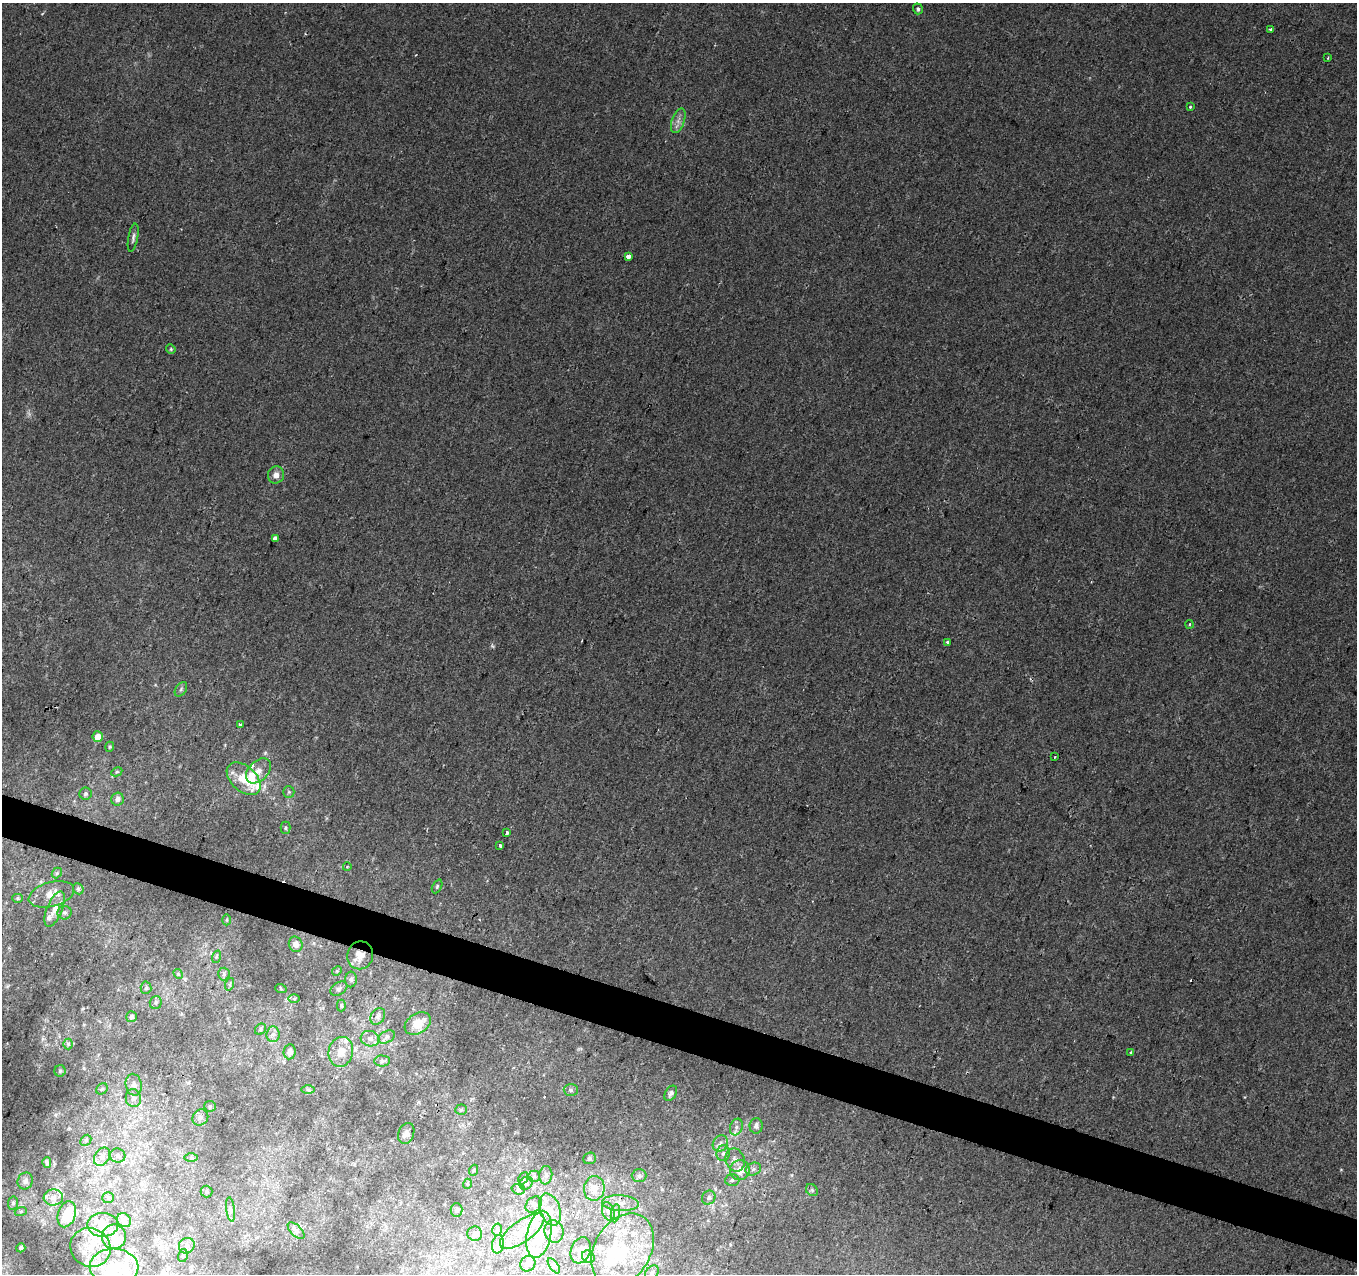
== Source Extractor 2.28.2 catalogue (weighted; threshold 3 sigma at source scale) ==
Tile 6 of 4 x 4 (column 2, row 2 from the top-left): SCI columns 1356-2710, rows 2761-4032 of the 5437 x 5587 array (HDU 1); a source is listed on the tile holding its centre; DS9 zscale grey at full resolution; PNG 1359 x 1276 px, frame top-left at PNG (2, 3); each listed source drawn as its Kron ellipse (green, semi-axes under 4 px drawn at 4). Shown black and unused: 3% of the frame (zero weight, under 2 of 3 exposures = <1% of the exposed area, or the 3 px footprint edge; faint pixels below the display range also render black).
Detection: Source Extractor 2.28.2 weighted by HDU 2 'WHT'; one run over the whole footprint, this tile lists its part. Background 0.00973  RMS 0.0053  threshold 0.0238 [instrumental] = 3 sigma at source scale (4.5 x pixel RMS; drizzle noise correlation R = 1.50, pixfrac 1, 0.0396/0.0396 arcsec/px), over >= 5 px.
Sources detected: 164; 5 inside a brighter object's white glare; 5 cosmic-ray / hot-pixel residue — neither listed nor drawn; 22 inside a brighter listed object's ellipse — not listed separately; the other 132 listed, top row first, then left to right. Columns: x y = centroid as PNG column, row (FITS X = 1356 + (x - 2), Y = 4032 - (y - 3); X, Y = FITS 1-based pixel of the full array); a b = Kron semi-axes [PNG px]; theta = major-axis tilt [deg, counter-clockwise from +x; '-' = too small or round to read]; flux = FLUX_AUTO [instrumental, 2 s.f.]
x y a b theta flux
918 9 5 5 - 1
1270 29 3 3 - 1.7
1328 58 3 2 - 0.56
1190 107 3 3 - 0.58
678 121 13 6 70 3
133 238 14 5 80 1.8
628 257 4 3 - 16
171 349 5 4 - 0.67
276 475 8 8 - 3.8
275 538 3 3 - 14
1190 624 4 4 - 0.83
947 642 3 3 - 1.2
181 689 8 5 54 1.2
240 724 3 3 - 0.77
98 737 5 5 - 7.3
110 747 5 4 - 0.71
1055 757 3 2 - 0.78
258 771 15 9 45 5
117 772 6 4 28 0.7
244 779 20 12 -42 12
289 792 6 5 - 1
86 794 6 6 - 1.2
117 799 6 6 - 2.3
286 828 6 5 - 0.97
507 833 4 3 - 8.8
500 845 3 3 - 1.8
347 867 4 3 - 0.36
57 873 6 4 49 0.78
437 886 7 4 64 0.95
78 889 6 5 - 0.96
51 894 23 12 15 7.6
18 898 5 4 - 0.77
55 909 19 7 68 5.8
64 913 7 7 - 1.6
226 920 5 3 - 0.52
296 944 8 6 -67 2.8
360 955 14 13 - 6.9
216 957 6 4 72 0.82
337 971 5 4 - 0.6
178 974 5 4 - 0.64
224 974 6 6 - 1.2
351 979 8 6 89 1.3
230 984 6 4 72 0.64
146 988 6 5 - 0.94
281 989 6 3 -20 0.51
339 989 9 6 31 1.6
294 999 6 4 1 0.65
156 1003 6 6 - 1.1
341 1005 6 4 -90 0.84
378 1016 9 6 56 2
132 1017 5 5 - 1.4
418 1024 14 10 32 10
261 1029 6 5 - 0.84
273 1034 8 6 86 2
386 1037 9 5 27 1.7
370 1039 9 7 -14 2.8
68 1044 5 5 - 0.78
290 1052 7 6 - 2.3
341 1052 15 12 76 7
1130 1052 4 3 - 0.76
382 1061 7 5 -1 1.4
60 1071 6 5 - 0.97
134 1085 11 8 -77 2.9
102 1089 6 5 - 0.95
308 1090 7 4 0 0.88
571 1090 7 6 - 1.3
671 1093 8 5 58 1.6
133 1098 9 7 -81 3
210 1106 6 5 - 0.85
461 1110 6 5 - 0.83
200 1117 8 7 - 1.9
756 1126 8 6 89 2.4
736 1127 8 6 69 2.1
406 1133 11 7 68 2.5
86 1140 6 4 45 0.96
720 1144 8 7 - 2.9
723 1153 8 6 86 2.1
118 1156 8 7 - 1.9
102 1157 10 7 55 2.7
191 1158 6 4 0 0.72
589 1158 6 5 - 0.98
735 1160 12 9 -69 3.6
47 1162 5 3 - 0.99
753 1169 8 6 23 1.8
474 1170 5 3 - 0.57
740 1170 10 10 - 7
546 1175 9 6 84 1.7
534 1176 6 5 - 1.1
639 1176 7 6 - 1.6
523 1178 6 4 64 1
732 1180 7 6 - 1.2
25 1181 8 7 - 1.9
526 1183 7 6 - 1.6
467 1184 5 3 - 0.49
594 1188 12 10 82 7.3
518 1189 7 5 -17 0.95
812 1190 6 5 - 1.1
207 1192 6 6 - 0.97
53 1197 10 8 5 2.9
108 1198 5 5 - 0.87
709 1198 7 6 - 1.5
13 1203 7 5 81 1.3
620 1203 18 8 -3 5.5
534 1205 9 7 45 1.8
230 1209 12 4 -83 1.5
550 1209 17 10 -71 6.1
457 1210 7 6 - 1.3
21 1211 6 4 19 0.68
608 1211 9 6 -72 2.1
615 1213 9 4 81 1.9
67 1214 13 8 72 8.7
124 1220 8 6 -46 1.9
103 1225 15 12 0 7.4
497 1230 6 4 75 0.95
296 1231 10 5 -44 1.6
522 1231 26 10 36 10
554 1231 11 9 -74 3.6
475 1234 7 7 - 1.8
539 1234 24 12 79 12
114 1237 12 12 - 5.8
498 1244 9 6 79 1.8
187 1246 8 7 - 2.8
21 1248 4 4 - 1.4
90 1248 20 19 - 14
581 1250 13 9 70 3.9
623 1250 39 28 58 37
183 1255 6 5 - 0.91
588 1257 7 6 - 1.6
528 1264 8 7 - 2
554 1266 9 4 -55 1.1
114 1267 24 18 -3 19
652 1273 8 5 47 1.4
Overlapping masked pixels (flux is a lower limit): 2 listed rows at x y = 360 955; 620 1203
Unlisted compact peaks at least as high as the median listed source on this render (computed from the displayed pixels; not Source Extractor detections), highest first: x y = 56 1114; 1341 1169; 1245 1097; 1113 1097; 416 55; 225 745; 83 1008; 84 1068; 791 1175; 327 818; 43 13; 581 1049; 54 1164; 155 684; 185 979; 30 414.